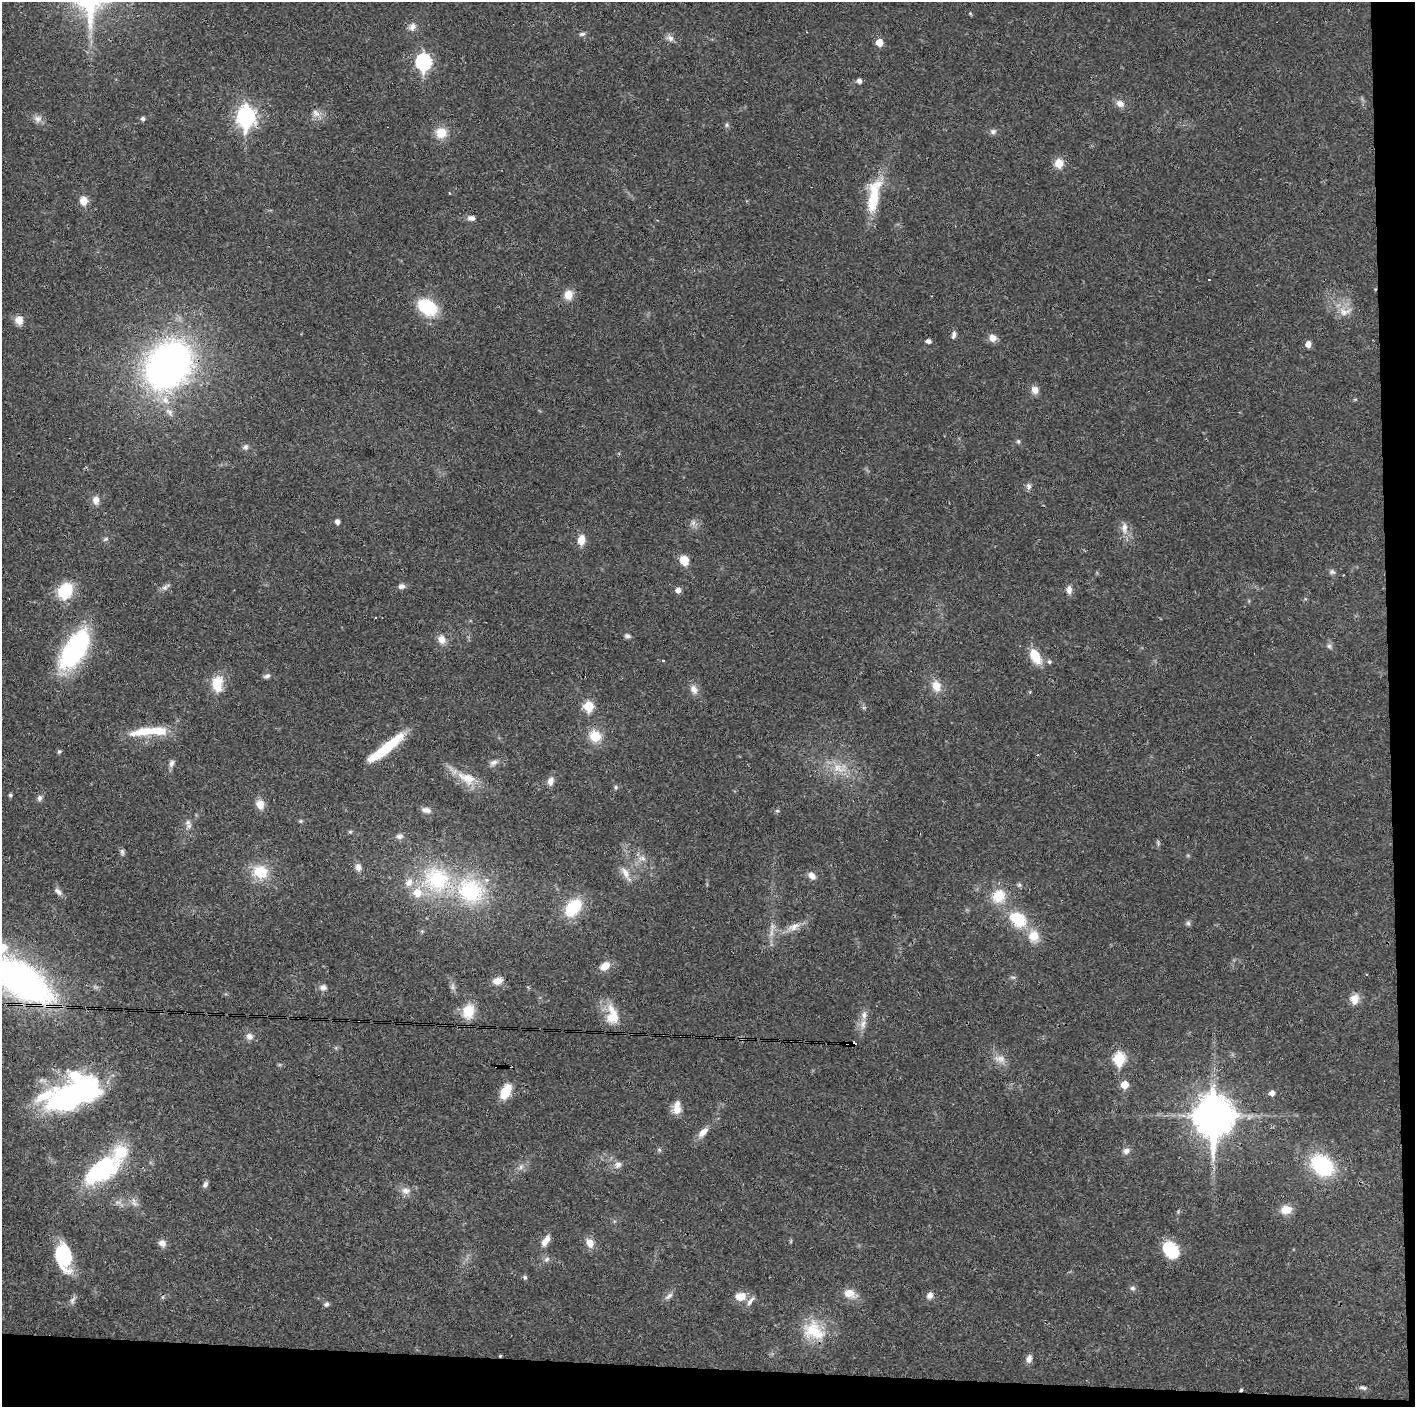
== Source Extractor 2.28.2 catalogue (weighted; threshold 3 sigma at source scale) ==
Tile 9 of 3 x 3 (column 3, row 3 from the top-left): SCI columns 2827-4239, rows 1-1405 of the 4239 x 4216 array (HDU 1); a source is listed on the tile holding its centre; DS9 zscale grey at full resolution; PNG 1417 x 1409 px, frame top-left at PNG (2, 2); no overlay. Shown black and unused: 5% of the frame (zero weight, under 3 of 4 exposures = <1% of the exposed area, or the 3 px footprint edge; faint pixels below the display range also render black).
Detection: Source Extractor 2.28.2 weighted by HDU 2 'WHT'; one run over the whole footprint, this tile lists its part. Background 0.027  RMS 0.0023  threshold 0.0105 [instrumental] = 3 sigma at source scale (4.5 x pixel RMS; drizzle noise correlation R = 1.50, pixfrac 1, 0.05/0.05 arcsec/px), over >= 5 px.
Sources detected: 163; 2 too faint to see at this stretch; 1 inside a brighter object's white glare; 4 cosmic-ray / hot-pixel residue — not listed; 9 inside a brighter listed object's ellipse — not listed separately; the other 147 listed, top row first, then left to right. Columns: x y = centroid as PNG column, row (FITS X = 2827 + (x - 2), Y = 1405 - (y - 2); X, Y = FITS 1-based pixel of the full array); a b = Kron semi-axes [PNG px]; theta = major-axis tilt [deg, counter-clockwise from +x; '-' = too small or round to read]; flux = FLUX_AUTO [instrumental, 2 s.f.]
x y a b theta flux
970 13 4 4 - 0.25
412 27 11 8 69 1.5
582 34 9 5 2 0.65
670 38 11 8 -28 1.2
879 42 5 5 - 3.5
423 62 8 7 - 44
859 81 5 5 - 0.97
1120 103 11 9 -25 1.6
316 113 12 9 -45 1.6
246 116 9 7 -89 100
38 119 12 10 11 1.3
143 119 5 5 - 0.66
727 125 6 5 - 0.43
993 132 8 7 - 0.78
441 133 12 11 - 4.1
1059 163 10 9 - 3.1
449 193 3 3 - 0.19
874 196 48 14 79 9.7
84 201 9 8 - 2.5
472 218 10 6 -10 1
1209 280 3 2 - 0.17
568 295 12 10 77 2.5
428 307 17 12 -35 14
1345 311 21 12 9 2.9
19 320 8 7 - 2.8
954 334 10 5 79 0.77
993 338 9 8 - 1.7
928 341 4 4 - 0.94
1308 344 5 5 - 1.7
168 365 47 38 49 110
1035 390 10 8 -73 1.6
169 412 13 8 -47 1.5
1018 441 6 5 - 0.4
245 447 9 7 40 0.79
1029 486 8 7 - 0.81
96 500 11 9 -89 1.6
337 522 5 4 - 1.1
693 523 8 6 46 0.85
1124 528 17 9 -89 2
106 539 8 5 26 0.51
581 540 12 8 83 2.5
684 560 10 9 - 3.5
1332 572 9 6 -29 0.64
401 586 9 7 13 0.94
166 587 15 6 33 0.92
678 590 5 5 - 1.3
1069 590 11 7 -90 1.2
65 591 13 11 59 12
627 636 7 6 - 0.64
442 639 11 8 -67 2
1329 646 6 6 - 0.58
74 650 47 21 58 32
1035 656 17 9 -60 5.5
663 660 3 3 - 0.46
1049 662 6 5 - 0.47
267 676 8 6 22 0.75
217 684 18 11 89 5.7
936 686 15 11 -72 2.9
694 689 12 9 -60 1.7
589 706 6 6 - 11
146 732 46 9 7 8.5
595 736 14 13 - 4.8
386 748 40 9 40 11
59 751 6 4 47 0.35
493 762 11 7 21 1
172 763 11 7 64 0.93
839 768 25 14 -1 5.4
467 778 30 15 -25 5.5
550 781 10 7 76 1.4
616 787 6 5 - 0.4
10 795 5 4 - 0.44
40 798 8 6 75 0.74
260 804 11 9 -73 2.4
426 810 12 7 -10 1.2
777 811 6 5 - 0.38
300 821 6 5 - 0.32
188 822 9 8 - 1
350 832 5 5 - 0.31
400 836 9 7 10 0.95
1158 843 10 3 -86 0.41
122 852 9 5 -82 0.61
642 858 12 7 -11 1.4
358 867 9 7 -86 1.2
260 872 19 16 -21 6.9
625 873 18 8 -60 2.2
812 875 10 7 -43 1.4
437 880 43 36 -29 25
1019 885 7 5 -20 0.44
58 891 11 7 -40 1.1
998 896 17 16 - 6
573 907 21 14 50 9.9
1018 919 20 15 -39 9.1
1188 923 8 6 -73 0.51
793 927 20 9 28 2.5
422 931 5 4 - 0.31
772 932 21 6 81 1.9
1034 936 15 13 -69 4.1
605 966 12 8 37 2.7
1013 977 8 4 -8 0.41
22 980 47 22 -35 120
497 981 12 8 13 2.1
323 987 9 8 - 1.1
1354 999 12 10 76 2.3
468 1011 18 14 78 5.5
612 1015 29 16 -84 5.8
863 1024 15 8 76 2
663 1034 2 2 - 0.2
249 1036 9 8 - 1.3
853 1044 5 3 - 53
1119 1058 7 6 - 20
1000 1059 18 10 -10 2.2
1125 1084 6 5 - 4.2
506 1091 17 10 61 5.5
1272 1093 5 5 - 1.2
70 1098 60 31 18 40
677 1108 18 9 87 2.5
1214 1116 17 13 88 520
703 1132 16 7 47 2
659 1150 6 5 - 0.4
1126 1151 9 8 - 1
618 1165 10 9 - 1.3
1322 1165 23 17 -39 20
521 1167 8 5 62 0.71
103 1169 47 23 34 27
205 1184 8 6 65 0.72
406 1191 13 10 -6 1.8
1286 1209 13 9 7 2.9
546 1241 15 7 59 2.1
162 1243 9 8 - 1.4
590 1243 11 8 -63 2.1
1171 1249 20 14 -53 7.7
63 1256 29 15 -78 15
546 1259 9 6 42 0.7
525 1277 6 5 - 0.41
1133 1288 7 6 - 0.64
849 1293 15 9 -18 3
930 1295 8 7 - 1.1
669 1296 13 6 36 0.98
163 1297 6 4 90 0.34
740 1297 13 10 7 2.9
72 1300 13 6 71 0.9
326 1304 6 6 - 0.66
814 1331 33 24 -29 9.4
500 1356 3 3 - 0.27
1029 1359 10 6 75 1.3
1363 1388 11 5 -11 0.66
1241 1390 3 3 - 0.38
Overlapping masked pixels (flux is a lower limit): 7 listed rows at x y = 246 116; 22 980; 663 1034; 853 1044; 1214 1116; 500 1356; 1241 1390
Isophote crosses this tile's border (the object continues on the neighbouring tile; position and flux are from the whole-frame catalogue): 1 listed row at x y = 22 980